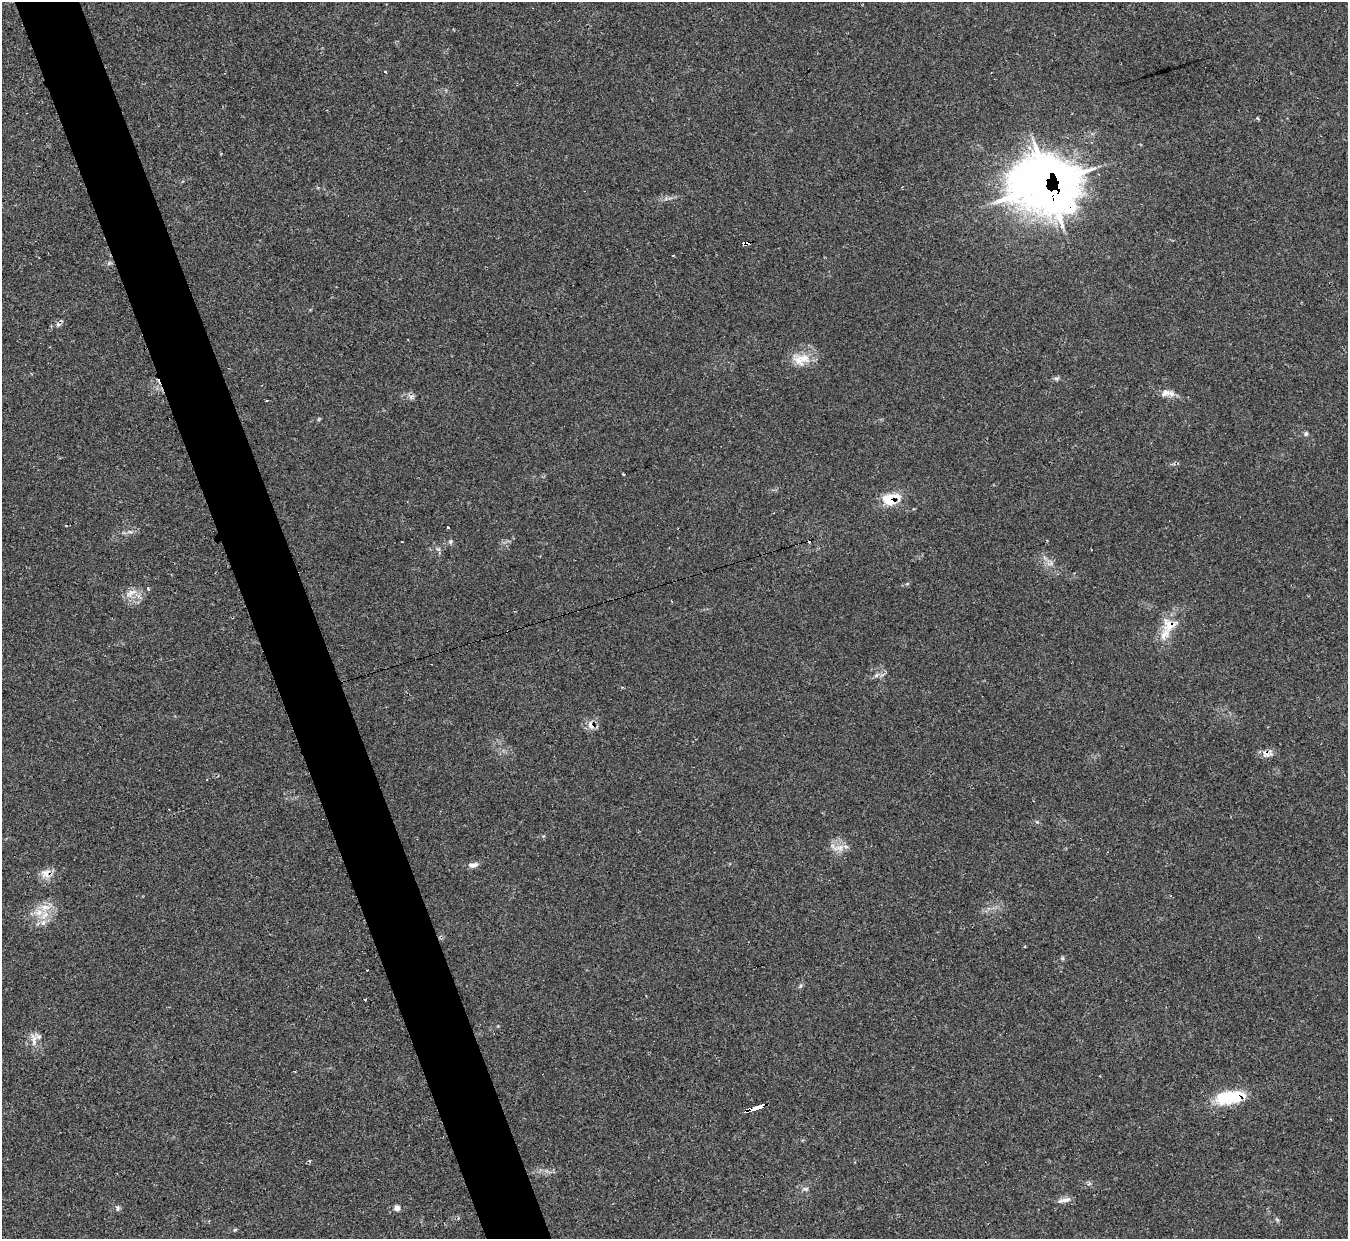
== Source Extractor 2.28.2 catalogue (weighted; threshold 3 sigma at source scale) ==
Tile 11 of 4 x 4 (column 3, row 3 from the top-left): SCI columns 2699-4044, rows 1387-2623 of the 5390 x 5374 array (HDU 1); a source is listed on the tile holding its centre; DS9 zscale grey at full resolution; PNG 1350 x 1241 px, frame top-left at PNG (2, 2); no overlay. Shown black and unused: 5% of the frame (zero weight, under 2 of 3 exposures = <1% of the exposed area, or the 3 px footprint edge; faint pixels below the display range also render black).
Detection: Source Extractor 2.28.2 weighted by HDU 2 'WHT'; one run over the whole footprint, this tile lists its part. Background 0.0355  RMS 0.0046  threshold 0.0208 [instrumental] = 3 sigma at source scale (4.5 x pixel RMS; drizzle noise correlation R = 1.50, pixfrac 1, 0.05/0.05 arcsec/px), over >= 5 px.
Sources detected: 52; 8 cosmic-ray / hot-pixel residue — not listed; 5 inside a brighter listed object's ellipse — not listed separately; the other 39 listed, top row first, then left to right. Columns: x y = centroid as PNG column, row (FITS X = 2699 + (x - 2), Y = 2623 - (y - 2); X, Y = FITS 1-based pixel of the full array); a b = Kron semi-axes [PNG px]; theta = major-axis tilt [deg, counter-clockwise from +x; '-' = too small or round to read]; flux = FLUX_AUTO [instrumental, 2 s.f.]
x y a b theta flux
385 72 3 2 - 0.59
1257 118 5 4 - 0.46
1046 184 31 25 0 930
744 244 4 4 - 11
673 255 3 2 - 0.43
804 358 19 13 -23 6.8
1056 378 8 4 7 1
1167 393 21 8 -4 3.7
411 396 9 5 45 1.2
1306 434 6 6 - 0.92
890 499 20 13 9 12
448 527 3 3 - 1.4
130 532 6 4 -18 0.83
402 541 2 2 - 0.39
450 542 6 5 - 0.83
148 589 5 3 - 0.59
131 593 18 9 31 3.9
1169 625 21 19 14 9
876 675 7 5 66 1.1
591 725 12 9 -56 3.4
1267 754 16 10 5 3.2
207 780 2 2 - 0.3
839 848 18 8 10 4.2
473 865 14 6 6 2.2
46 874 15 11 -56 4.2
45 908 14 10 4 5.7
43 923 8 6 62 1.9
800 986 6 4 71 0.71
365 999 3 3 - 0.73
34 1039 21 6 -86 3
295 1071 3 2 - 0.54
1230 1097 33 14 9 21
757 1108 16 3 17 88
310 1161 5 3 - 0.47
806 1189 8 5 -5 1.1
1065 1199 9 6 23 2.2
117 1208 8 4 83 0.82
397 1208 6 5 - 2.8
235 1230 6 4 2 0.54
Overlapping masked pixels (flux is a lower limit): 9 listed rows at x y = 1046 184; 744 244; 890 499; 1169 625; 591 725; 1267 754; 46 874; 1230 1097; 757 1108